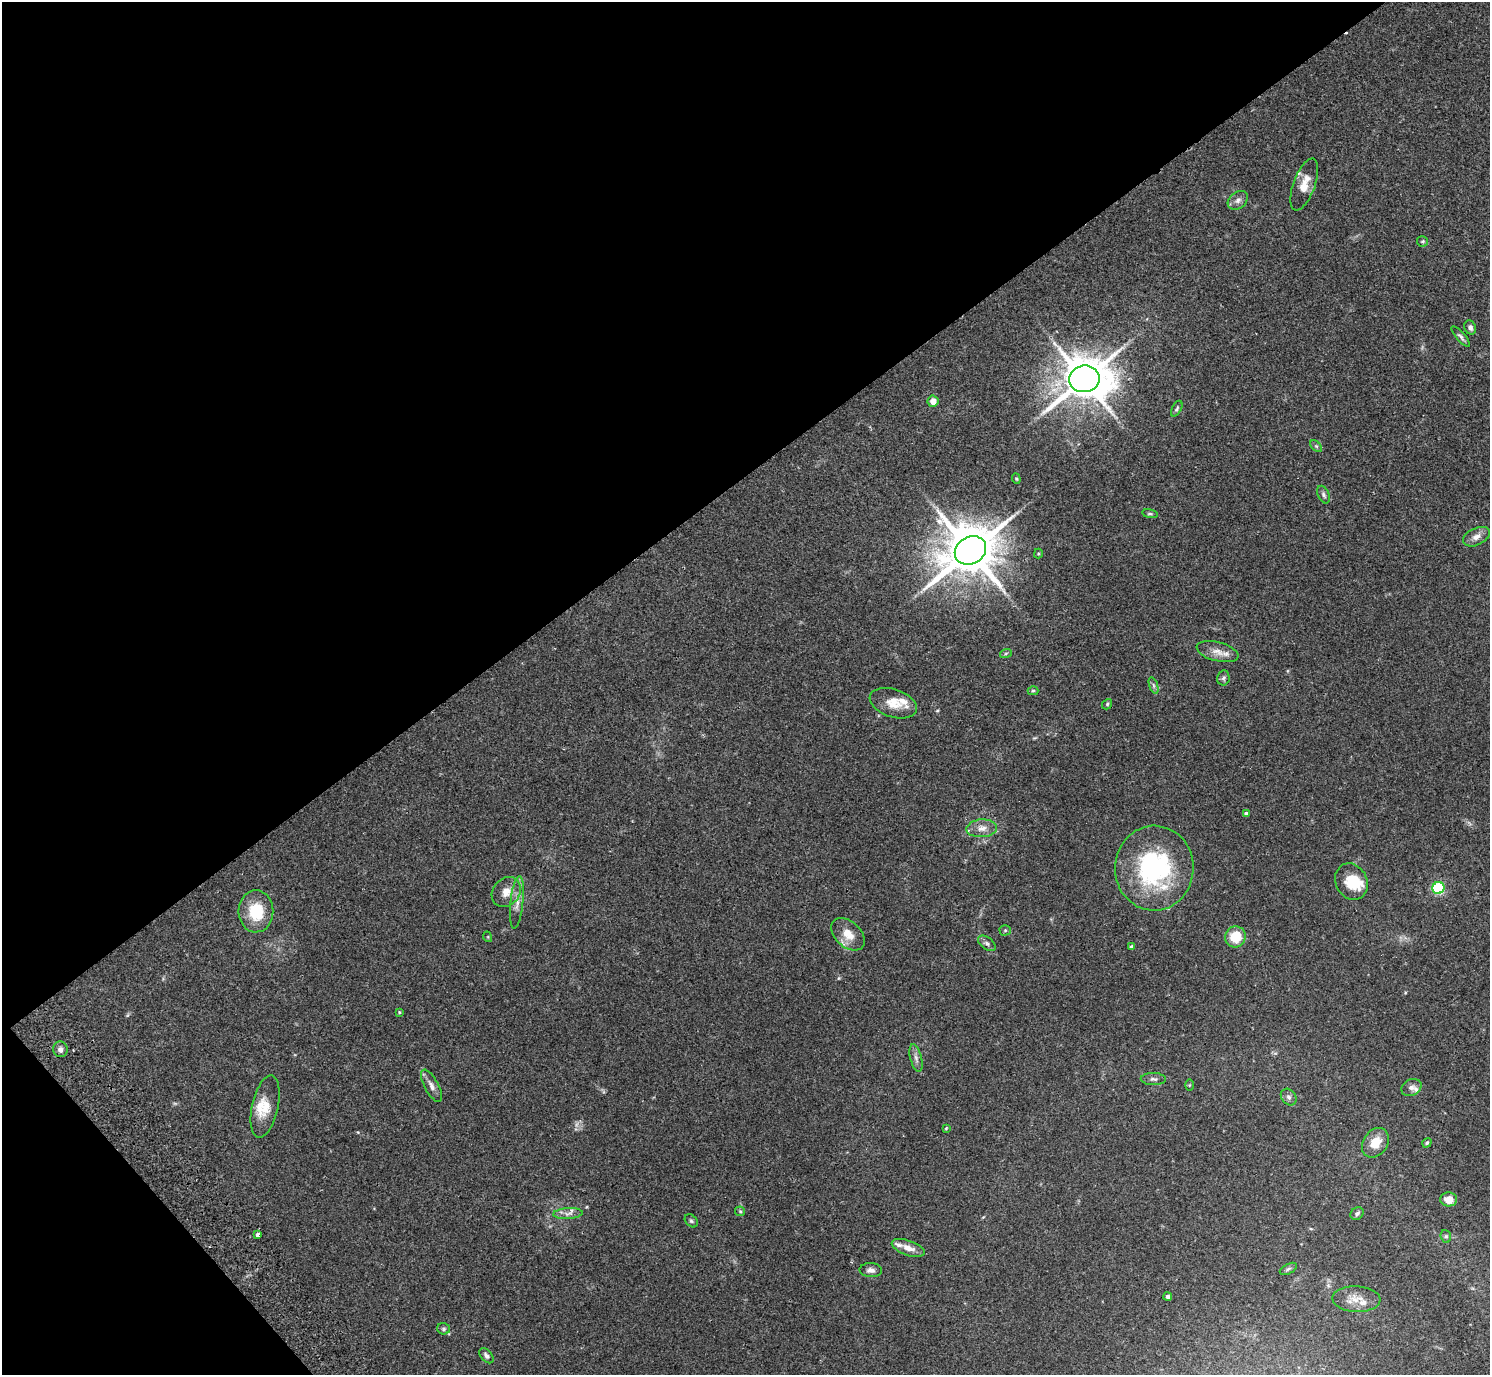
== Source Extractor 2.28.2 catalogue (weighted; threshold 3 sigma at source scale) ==
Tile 5 of 4 x 4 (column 1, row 2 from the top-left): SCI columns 48-1535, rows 2949-4321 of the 6052 x 6035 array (HDU 1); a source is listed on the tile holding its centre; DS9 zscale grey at full resolution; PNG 1492 x 1377 px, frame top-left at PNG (2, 2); each listed source drawn as its Kron ellipse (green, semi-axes under 4 px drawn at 4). Shown black and unused: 38% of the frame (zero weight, under 2 of 3 exposures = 3% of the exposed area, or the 3 px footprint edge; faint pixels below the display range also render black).
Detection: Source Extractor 2.28.2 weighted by HDU 2 'WHT'; one run over the whole footprint, this tile lists its part. Background 0.109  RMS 0.0066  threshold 0.0297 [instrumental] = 3 sigma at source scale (4.5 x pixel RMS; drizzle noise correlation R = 1.50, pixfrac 1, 0.05/0.05 arcsec/px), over >= 5 px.
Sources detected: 72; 1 too faint to see at this stretch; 1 cosmic-ray / hot-pixel residue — neither listed nor drawn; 8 inside a brighter listed object's ellipse — not listed separately; the other 62 listed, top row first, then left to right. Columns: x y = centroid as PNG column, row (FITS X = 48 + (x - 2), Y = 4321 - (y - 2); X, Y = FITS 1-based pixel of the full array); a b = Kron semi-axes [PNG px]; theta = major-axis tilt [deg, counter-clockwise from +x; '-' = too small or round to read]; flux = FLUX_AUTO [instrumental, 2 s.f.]
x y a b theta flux
1304 184 27 10 70 9.5
1238 200 11 8 39 3
1423 241 5 5 - 0.89
1470 327 7 6 - 2.3
1461 337 13 4 -49 1.8
1084 379 15 13 8 2600
933 401 5 5 - 5
1177 409 8 4 62 1.2
1316 446 7 4 -45 1
1016 479 5 4 - 0.77
1324 495 9 5 -64 1.7
1150 514 8 4 -10 1
1476 537 14 8 26 4.3
970 550 16 13 32 4000
1038 554 5 4 - 0.75
1218 652 21 9 -14 6.2
1006 653 6 4 19 0.83
1223 678 8 6 80 1.5
1153 685 8 4 -71 1.5
1033 691 5 4 - 0.83
893 703 24 14 -18 11
1107 704 5 4 - 0.88
1246 814 4 4 - 2.1
982 828 15 9 4 5.5
1154 868 42 39 88 88
1351 882 19 15 -63 16
1438 888 6 5 - 60
506 892 16 13 49 7.6
517 902 26 6 84 6
256 911 21 17 -90 22
1005 930 5 5 - 0.84
848 934 19 12 -43 10
488 937 5 3 - 0.5
1235 937 10 10 - 16
987 943 10 6 -37 1.9
1131 947 4 3 - 1.3
399 1012 4 4 - 0.63
60 1049 8 7 - 2.2
916 1058 14 5 -76 2.7
1153 1079 12 6 -1 2.3
1189 1085 5 3 - 0.69
431 1086 18 7 -62 3.9
1411 1087 10 8 27 2.8
1289 1097 9 7 -52 2.2
265 1107 32 13 77 13
946 1128 3 3 - 0.56
1375 1143 16 12 56 9.7
1427 1143 5 4 - 1
1449 1199 8 7 - 6.4
740 1211 5 5 - 0.9
568 1214 15 5 4 3.1
1357 1214 7 5 37 1.7
691 1221 7 5 -44 1.2
257 1234 4 3 - 5.4
1446 1236 6 5 - 1.1
908 1248 17 7 -19 5.9
1288 1269 9 5 27 1.5
871 1270 11 7 -3 2.8
1168 1297 4 4 - 1.7
1356 1299 24 13 -3 9
443 1329 6 5 - 1.3
486 1356 9 5 -49 1.9